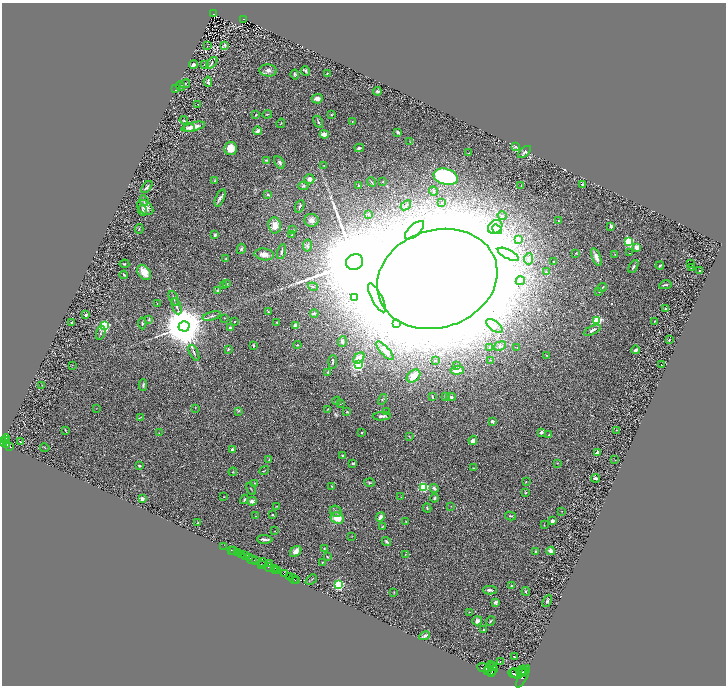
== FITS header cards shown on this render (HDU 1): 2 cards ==
NAXIS1  =                 1448
NAXIS2  =                 1367

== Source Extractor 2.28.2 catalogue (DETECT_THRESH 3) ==
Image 1448 x 1367 px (HDU 1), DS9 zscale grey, zoomed out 1/2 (1 PNG px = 2 x 2 image px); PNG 728 x 688 px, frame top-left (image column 1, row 1366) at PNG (2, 3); each listed source drawn as its Kron ellipse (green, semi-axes under 4 px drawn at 4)
Background 0.666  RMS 0.031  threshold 0.0922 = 3 sigma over >= 5 px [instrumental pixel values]
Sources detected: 323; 39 cannot appear on this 1/2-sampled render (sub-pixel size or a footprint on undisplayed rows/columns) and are neither listed nor drawn; the other 284 listed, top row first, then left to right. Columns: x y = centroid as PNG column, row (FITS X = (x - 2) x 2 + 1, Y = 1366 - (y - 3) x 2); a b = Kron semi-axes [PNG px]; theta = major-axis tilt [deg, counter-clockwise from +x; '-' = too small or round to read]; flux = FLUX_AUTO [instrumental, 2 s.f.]
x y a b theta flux
213 14 3 2 - 61
243 19 2 2 - 46
225 45 3 2 - 5.2
207 46 2 1 - 1.7
212 63 7 2 49 6.6
194 65 4 2 - 13
204 65 3 1 - 2.1
268 70 8 6 -6 21
306 71 5 2 - 8.7
327 73 2 1 - 2.7
295 74 5 3 - 7
208 82 5 3 - 10
185 84 5 2 - 4.6
180 86 5 2 - 4.8
176 89 3 1 - 4.8
377 91 4 3 - 8.2
317 99 5 4 - 24
198 104 3 2 - 2.3
267 114 5 2 - 3.7
256 115 2 2 - 4.9
332 115 3 2 - 4.5
184 120 4 3 - 5.2
318 122 6 3 -61 8.4
352 122 2 1 - 1.7
281 123 5 2 - 3.5
193 127 12 4 13 65
189 128 5 3 - 12
258 131 4 3 - 23
398 132 4 2 - 9.8
324 134 4 2 - 67
410 142 2 2 - 2.1
516 146 3 3 - 4.4
231 148 6 6 - 57
359 148 5 3 - 9.2
524 152 8 4 42 12
469 153 2 2 - 2.4
266 160 4 3 - 6.2
279 162 7 4 -56 18
324 165 2 2 - 2.8
446 177 12 8 -17 410
309 179 5 4 - 22
215 181 4 4 - 7.4
372 182 5 3 - 6.9
383 182 2 2 - 3.6
582 184 2 2 - 3.3
359 185 2 2 - 7.2
303 186 5 3 - 6.6
521 186 2 1 - 4.8
147 187 7 3 49 14
433 191 4 3 - 8.3
268 195 3 2 - 12
220 198 9 4 67 18
144 201 5 4 - 11
442 203 4 3 - 5
406 205 6 3 38 11
300 206 6 2 66 7.2
145 207 9 6 -39 46
143 210 5 3 - 7.7
369 214 2 2 - 4.9
502 216 4 3 - 13
311 220 7 6 - 29
558 221 2 2 - 2.5
275 225 8 6 -81 36
611 226 3 2 - 14
495 227 8 6 41 41
139 229 5 2 - 4.1
497 229 5 4 - 28
293 230 3 2 - 3.8
415 230 12 5 43 53
215 235 3 2 - 12
292 235 3 2 - 5.2
518 239 3 3 - 9.4
629 242 3 3 - 530
307 245 6 4 79 9.6
637 247 4 4 - 35
241 249 5 3 - 8
281 252 8 2 76 9.2
576 253 3 2 - 3.5
629 253 3 2 - 2.2
264 254 10 6 -7 30
508 254 12 4 -27 26
615 254 3 2 - 2.9
596 257 9 4 -68 26
226 258 2 2 - 3
529 259 5 4 - 8.8
355 262 9 7 22 160000
553 262 2 1 - 2.9
691 263 2 1 - 27
124 264 5 3 - 6.9
660 266 4 2 - 6
633 267 7 3 63 11
691 268 3 2 - 1.6
700 271 2 2 - 8.6
144 272 8 6 -53 72
546 272 2 2 - 6.6
124 275 4 2 - 6
437 279 61 49 18 77000
520 281 5 4 - 12
226 283 3 2 - 4.7
665 285 6 2 11 8.2
223 286 3 3 - 8.9
313 287 5 3 - 6.9
602 287 5 2 - 4.7
218 291 2 2 - 17
599 292 4 2 - 4
174 298 8 2 -67 7.7
355 298 2 2 - 7.8
377 298 16 5 -62 40
157 303 2 1 - 1.6
177 306 8 2 -69 13
666 309 4 3 - 11
268 312 3 2 - 3.5
314 313 4 3 - 11
86 315 2 2 - 14
212 316 9 3 16 12
224 318 2 2 - 2.4
149 320 4 4 - 6.7
235 321 2 2 - 2.3
597 321 3 3 - 650
655 321 3 2 - 3.2
72 322 3 2 - 7.7
276 322 2 2 - 4
142 323 6 3 -86 7.2
397 324 3 3 - 22
296 325 3 3 - 39
104 326 3 3 - 940
184 326 5 5 - 38000
495 326 9 5 -36 36
230 328 3 3 - 9.8
592 330 9 3 26 13
101 333 7 2 70 8.3
669 340 2 2 - 3
342 341 5 3 - 26
253 345 4 3 - 5.5
297 345 4 2 - 4
500 346 6 4 19 9.9
517 347 2 2 - 6
489 348 4 2 - 3.1
228 349 2 2 - 8.3
636 350 4 3 - 15
385 351 12 4 -47 42
194 353 9 2 -65 8.8
546 355 2 2 - 2.5
359 358 6 4 42 62
491 360 3 2 - 3
435 361 2 2 - 8.1
333 362 7 3 85 9
73 365 2 2 - 1.9
358 365 3 3 - 980
457 365 3 2 - 6.8
661 365 2 1 - 2.3
457 370 7 4 5 50
328 372 4 3 - 6.1
413 376 7 5 39 69
42 385 2 1 - 1.6
143 385 6 3 87 8.6
445 396 3 3 - 6.2
432 397 4 2 - 6.5
451 397 4 3 - 13
383 399 6 2 59 5.6
337 401 4 3 - 5.8
340 404 3 2 - 3.8
195 408 2 1 - 1.7
96 409 2 1 - 1.4
327 409 2 1 - 3.1
238 411 4 3 - 5.5
347 412 3 3 - 7
386 412 3 1 - 2.2
382 416 9 3 4 12
141 417 3 2 - 3.7
492 421 2 2 - 40
65 430 3 1 - 3
617 430 2 1 - 3.9
541 432 3 2 - 17
159 433 2 2 - 1.9
362 433 2 2 - 13
549 434 2 1 - 3.4
409 436 3 2 - 2.9
6 439 5 2 - 420
473 440 4 3 - 22
6 441 4 2 - 490
20 441 3 1 - 1.6
3 442 4 3 - 910
7 445 3 2 - 340
9 446 3 2 - 220
45 448 5 1 - 2.6
232 449 3 2 - 11
597 452 3 3 - 21
343 456 2 2 - 15
269 460 2 2 - 3
615 460 2 2 - 2.1
353 463 2 2 - 5.6
557 463 2 2 - 3.4
140 466 3 2 - 7.6
473 468 3 2 - 2.7
264 470 5 2 - 3.4
233 472 4 2 - 3.4
596 478 4 2 - 13
526 482 2 2 - 2.5
255 483 2 2 - 4.3
370 483 5 3 - 5.7
332 486 2 2 - 6.4
423 487 3 3 - 620
434 488 4 3 - 13
251 489 6 2 -63 4
525 493 3 2 - 4.1
224 497 2 2 - 2.2
401 497 2 1 - 3.8
434 498 4 4 - 6.9
142 499 3 3 - 25
244 499 5 3 - 6.5
252 501 5 4 - 19
277 506 3 2 - 2.9
451 506 2 1 - 1.6
427 508 4 3 - 5.4
336 511 6 5 - 14
562 511 2 2 - 2.1
272 515 3 2 - 3.9
256 516 2 1 - 1.9
510 516 5 2 - 4.8
380 517 5 3 - 24
337 518 7 5 -24 77
406 521 2 2 - 2.9
552 521 2 2 - 24
198 523 2 2 - 4.5
544 525 4 2 - 3.4
382 527 3 2 - 3.5
275 531 2 1 - 1.6
352 536 2 2 - 1.8
265 539 7 2 -3 16
386 541 5 3 - 6.5
223 546 3 1 - 14
324 548 2 2 - 4.9
231 550 2 1 - 17
234 551 2 1 - 48
296 551 6 4 41 38
551 551 4 3 - 40
536 552 2 2 - 33
238 553 2 2 - 180
242 554 3 2 - 450
405 554 3 2 - 2
245 556 3 2 - 61
327 557 4 3 - 4.9
250 558 3 1 - 64
252 560 5 2 - 110
255 561 2 2 - 510
322 562 2 2 - 3.2
263 563 5 2 - 690
261 564 2 1 - 320
269 564 2 1 - 550
268 567 5 2 - 140
275 568 3 2 - 960
276 570 2 1 - 180
278 570 4 2 - 530
284 574 3 2 - 780
289 576 3 2 - 820
294 579 5 1 - 87
296 580 2 1 - 43
311 580 6 1 42 4
338 585 3 3 - 1000
512 585 2 2 - 4.8
490 590 7 3 -2 15
526 591 4 3 - 6.4
394 592 3 2 - 3.4
547 601 6 4 66 10
496 602 4 4 - 9
469 612 2 2 - 4.3
477 621 5 4 - 19
491 621 5 3 - 5.8
484 630 3 2 - 5.3
425 636 5 3 - 13
514 657 2 2 - 6.1
500 662 3 2 - 2.4
490 666 6 3 59 4100
492 667 4 3 - 3600
484 668 7 4 -13 9600
493 670 6 2 45 2700
487 671 2 2 - 2100
521 671 5 2 - 2200
523 672 5 2 - 2800
492 673 3 2 - 1900
514 673 5 2 - 3200
516 674 6 4 -40 9600
523 676 12 4 63 5500
At the frame edge (FLAGS 8, measured only in part): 1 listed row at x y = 3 442
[39 sub-pixel or undisplayed-footprint detections neither listed nor drawn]